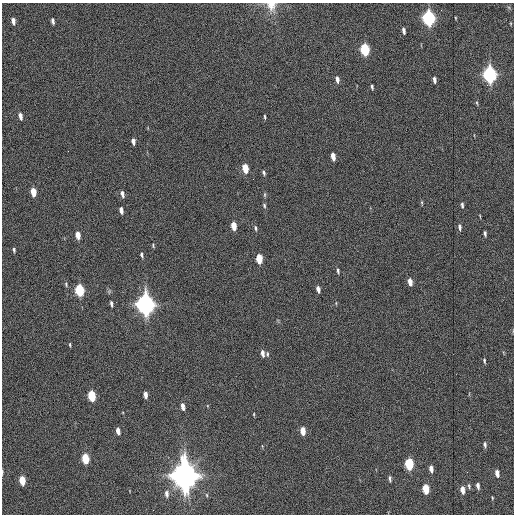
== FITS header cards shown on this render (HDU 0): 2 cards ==
NAXIS1  =                  512
NAXIS2  =                  512

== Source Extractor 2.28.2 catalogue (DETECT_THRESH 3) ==
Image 512 x 512 px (HDU 0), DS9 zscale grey, 1 PNG px = 1 image px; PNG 516 x 516 px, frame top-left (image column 1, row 512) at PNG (2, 3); no overlay
Background 1260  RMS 33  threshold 99.3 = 3 sigma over >= 5 px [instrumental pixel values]
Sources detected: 65; all 65 listed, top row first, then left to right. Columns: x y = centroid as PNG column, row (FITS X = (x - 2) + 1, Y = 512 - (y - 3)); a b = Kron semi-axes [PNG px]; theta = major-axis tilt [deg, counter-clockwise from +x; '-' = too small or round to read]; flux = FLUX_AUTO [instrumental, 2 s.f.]
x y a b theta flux
271 6 15 12 -67 2.3e+04
429 18 8 5 -82 5.3e+05
13 21 6 4 -77 1.2e+04
53 21 5 3 - 6.4e+03
404 31 6 3 -80 7.4e+03
365 49 7 5 -82 1.8e+05
490 74 8 5 -83 7.5e+05
337 79 7 4 -81 9.4e+03
434 80 6 3 -79 8.0e+03
372 87 5 3 - 4.1e+03
477 103 5 3 - 2.5e+03
20 116 6 4 -78 1.1e+04
265 117 5 3 - 2.8e+03
133 141 6 4 -82 9.8e+03
333 156 7 4 -80 1.8e+04
245 168 7 4 -80 4.7e+04
264 173 6 4 -64 4.3e+03
33 192 7 4 -81 3.5e+04
122 194 7 4 -77 8.7e+03
265 195 7 3 82 3.1e+03
422 203 6 3 -72 2.4e+03
264 205 6 4 -75 3.6e+03
462 205 6 3 -87 4.7e+03
121 210 6 3 -79 1.1e+04
234 226 7 4 -81 3.1e+04
459 227 7 4 -80 6.2e+03
255 228 6 4 -77 3.7e+03
485 233 5 3 - 4.9e+03
78 235 7 4 -80 2.0e+04
153 245 5 4 - 2.5e+03
14 250 5 3 - 3.5e+03
141 255 6 4 -67 4.4e+03
259 259 7 4 -83 5.6e+04
338 270 6 4 -74 4.1e+03
410 282 7 4 -80 1.7e+04
66 284 6 4 -75 3.5e+03
318 289 6 3 -77 1.0e+04
79 290 7 5 -81 1.8e+05
111 303 6 3 -81 5.5e+03
145 304 9 6 -83 1.5e+06
70 344 4 3 - 2.5e+03
262 353 7 4 -82 9.9e+03
267 354 7 4 -82 3.5e+03
484 361 6 3 -79 3.6e+03
145 395 6 4 -81 1.3e+04
92 396 7 4 -81 1.0e+05
183 406 7 4 -80 1.2e+04
254 414 4 2 - 1.6e+03
118 431 6 4 -81 1.3e+04
303 431 6 4 -83 2.8e+04
485 444 6 4 -80 5.8e+03
85 458 7 4 -81 7.7e+04
409 464 7 5 -84 1.4e+05
431 469 6 4 -80 1.3e+04
2 472 6 3 89 2.8e+03
497 473 6 4 -80 1.4e+04
184 475 12 9 -84 3.0e+06
390 478 6 3 -80 4.6e+03
22 480 7 4 -81 4.7e+04
469 486 7 4 -81 3.5e+03
478 486 6 3 -82 7.5e+03
426 489 7 4 -83 5.6e+04
462 490 7 4 -83 1.7e+04
166 494 9 5 -85 7.8e+03
492 498 4 3 - 1.8e+03
At the frame edge (FLAGS 8, measured only in part): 2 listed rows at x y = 271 6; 2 472

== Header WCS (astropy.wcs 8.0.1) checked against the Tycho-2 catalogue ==
Header WCS as astropy/WCSLIB reads it (applying the file's SIP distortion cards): RA---TAN-SIP/DEC--TAN-SIP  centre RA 10:17:12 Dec +75:20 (154.30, +75.33 deg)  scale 1.85 arcsec/px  FOV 15.8' x 15.8'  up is -179 deg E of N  parity normal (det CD < 0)
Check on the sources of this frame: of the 60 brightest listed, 5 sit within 2.3 arcsec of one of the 5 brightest Tycho-2 stars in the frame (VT <= 12.25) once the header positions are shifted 0.83 arcsec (0.43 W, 0.71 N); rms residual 0.76 arcsec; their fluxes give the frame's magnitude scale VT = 25.49 - 2.5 log10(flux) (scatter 0.40 mag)
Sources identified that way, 5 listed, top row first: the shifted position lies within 2.3 arcsec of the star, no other Tycho-2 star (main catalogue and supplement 1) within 4.6 arcsec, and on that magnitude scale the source's flux lands within +1.5 / -3 mag of the star's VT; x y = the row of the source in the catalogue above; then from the Tycho-2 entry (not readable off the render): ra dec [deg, ICRS J2000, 3 dp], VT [Tycho-2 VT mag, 2 dp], TYC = Tycho-2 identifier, HIP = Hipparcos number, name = IAU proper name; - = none
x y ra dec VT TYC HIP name
429 18 154.632 +75.207 11.59 4542-498-1 - -
365 49 154.505 +75.224 12.25 4542-482-1 - -
490 74 154.759 +75.235 11.19 4542-533-1 - -
145 304 154.074 +75.358 10.05 4542-132-1 - -
184 475 154.161 +75.446 8.69 4542-475-1 50326 -